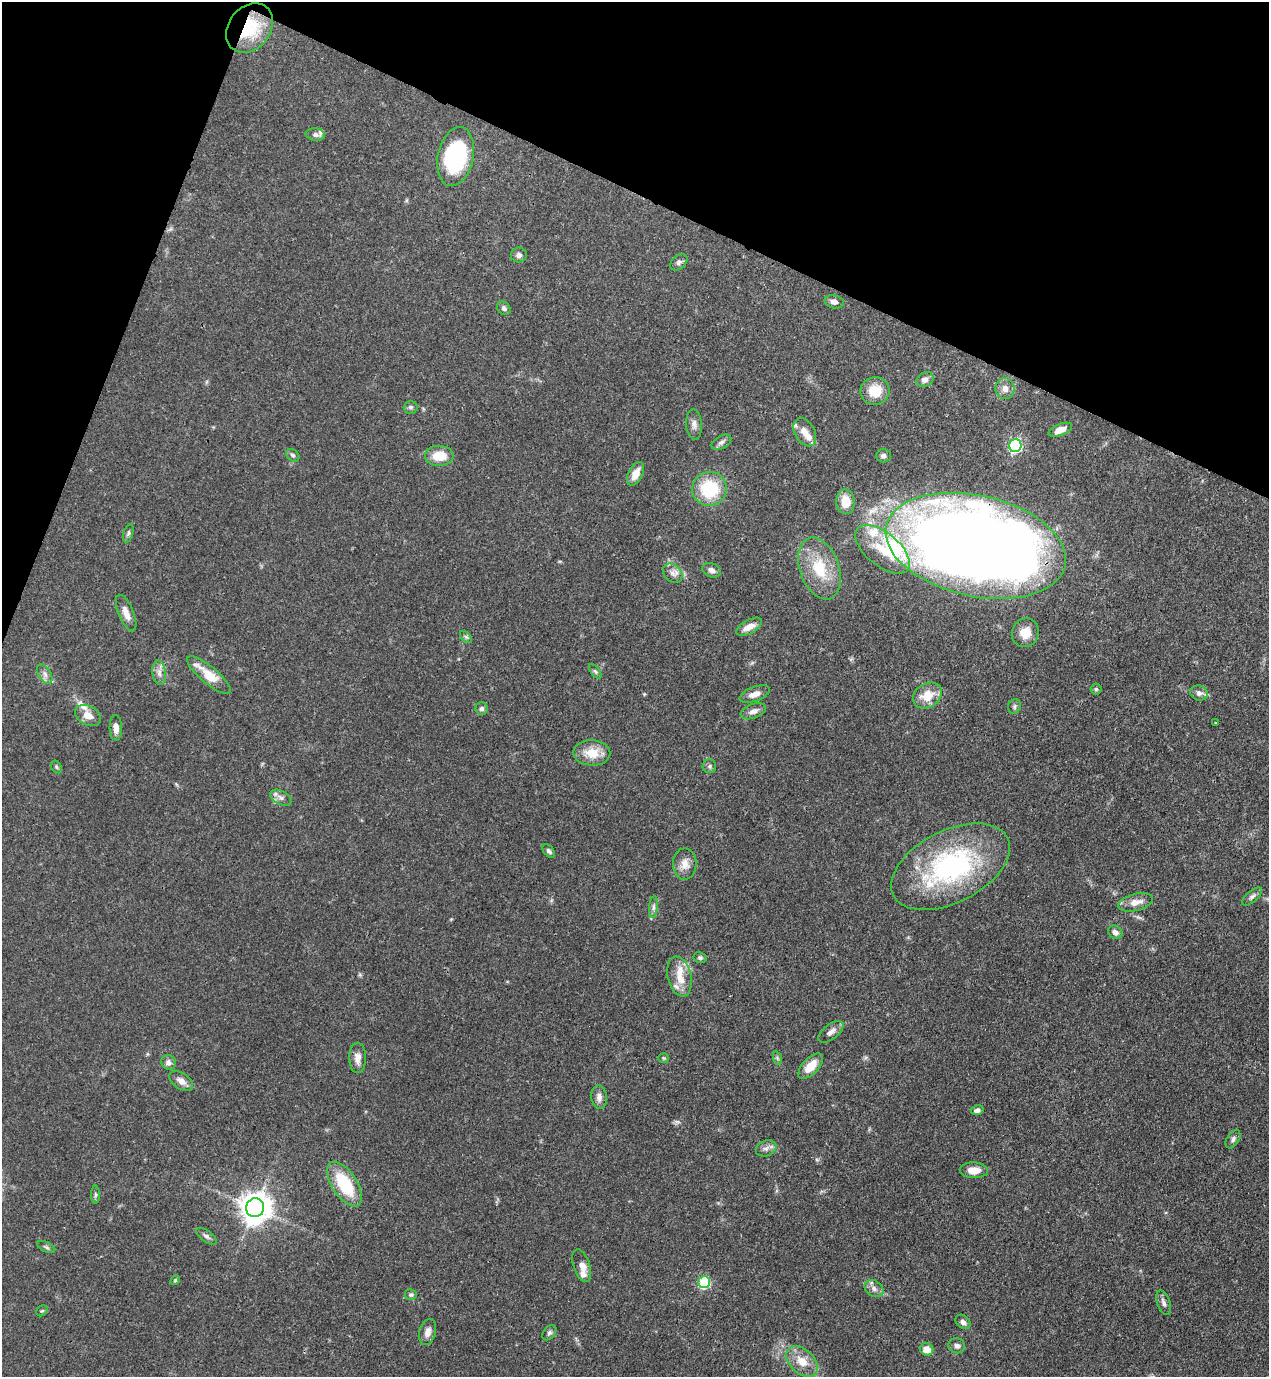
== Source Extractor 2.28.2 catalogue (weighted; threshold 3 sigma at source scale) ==
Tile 2 of 4 x 4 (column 2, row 1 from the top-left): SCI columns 1492-2758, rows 4167-5541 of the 5645 x 5583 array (HDU 1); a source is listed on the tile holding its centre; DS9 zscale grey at full resolution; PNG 1271 x 1379 px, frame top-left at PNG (2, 2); each listed source drawn as its Kron ellipse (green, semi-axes under 4 px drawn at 4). Shown black and unused: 19% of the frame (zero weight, under 3 of 4 exposures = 7% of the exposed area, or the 3 px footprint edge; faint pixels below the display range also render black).
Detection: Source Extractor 2.28.2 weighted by HDU 2 'WHT'; one run over the whole footprint, this tile lists its part. Background 0.0728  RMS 0.0036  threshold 0.0162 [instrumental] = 3 sigma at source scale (4.5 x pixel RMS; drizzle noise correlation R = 1.50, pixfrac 1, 0.05/0.05 arcsec/px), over >= 5 px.
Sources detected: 101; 12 inside a brighter listed object's ellipse — not listed separately; the other 89 listed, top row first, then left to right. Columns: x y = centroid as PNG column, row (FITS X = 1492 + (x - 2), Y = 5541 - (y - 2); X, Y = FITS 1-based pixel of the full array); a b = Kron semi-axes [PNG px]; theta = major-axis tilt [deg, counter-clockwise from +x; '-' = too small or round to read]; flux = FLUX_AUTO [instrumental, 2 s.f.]
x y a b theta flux
250 28 27 21 51 20
315 135 10 6 -7 1.2
456 156 30 18 78 43
519 255 8 7 - 1.3
679 262 10 6 40 1.1
834 302 10 6 -13 1.9
504 308 7 6 - 0.96
925 379 9 7 29 2
1005 389 10 9 - 2.6
875 391 14 13 - 7.7
411 407 7 6 - 0.85
694 424 15 8 -86 2
1060 430 12 6 21 3.5
805 432 15 10 -60 3.6
721 442 11 6 30 1.3
1015 446 6 6 - 62
293 455 7 5 -44 0.83
439 456 14 10 0 7.5
883 456 7 6 - 1.2
636 474 12 7 63 3.9
709 489 17 17 - 20
845 502 12 9 -86 6.7
128 533 9 5 74 0.81
976 546 92 50 -13 820
882 549 32 16 -40 12
819 568 32 19 -71 15
711 570 9 7 -24 1.7
673 573 11 8 -45 1.9
126 613 19 7 -68 3.3
749 627 14 6 29 3.4
1025 633 14 13 - 5
466 637 7 4 -45 0.67
595 671 9 4 -54 0.73
159 673 12 6 -85 2.1
45 674 11 6 -60 1.6
209 675 27 8 -40 8.5
1096 689 5 5 - 0.61
1199 693 9 7 -20 1.5
755 694 16 7 20 3.1
927 696 15 11 32 7
1014 706 7 6 - 0.82
482 708 6 6 - 1.1
753 711 13 7 21 2.2
88 715 14 9 -26 3.9
1216 723 3 2 - 0.29
116 728 13 6 -88 2.3
592 753 18 12 -3 7.2
709 766 7 6 - 0.79
56 767 7 5 -60 0.59
281 798 11 6 -27 1.5
549 851 7 5 -47 1
685 864 16 11 89 3.7
951 867 64 36 27 66
1252 897 12 5 41 1.2
1136 902 18 8 15 3.5
653 907 11 4 85 1.1
1115 932 7 6 - 1.7
700 958 7 5 -11 0.72
679 977 20 12 -77 5.4
831 1032 15 7 38 2.1
358 1058 15 8 -89 2.8
664 1058 5 4 - 0.48
777 1058 7 4 -72 0.61
168 1062 7 7 - 1.8
811 1066 16 8 46 5.7
181 1081 13 7 -35 2.5
599 1097 12 7 -84 2.2
977 1110 6 4 13 1.2
1233 1139 10 6 57 1.1
766 1148 10 7 20 1.6
974 1170 14 8 -1 4
345 1184 25 12 -57 18
95 1195 9 4 -90 0.73
255 1208 9 9 - 560
206 1236 12 5 -37 1.2
46 1247 10 5 -25 0.82
582 1266 17 8 -72 2.9
175 1280 5 4 - 0.47
704 1282 6 6 - 31
874 1289 10 7 -34 1.8
411 1295 6 5 - 0.66
1163 1303 13 6 -72 1.5
42 1311 6 5 - 0.51
963 1322 8 6 -41 1.6
428 1332 13 8 75 2.3
549 1333 8 6 51 0.95
957 1346 8 7 - 1.5
927 1349 7 6 - 4.5
802 1361 18 12 -42 5.9
Overlapping masked pixels (flux is a lower limit): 3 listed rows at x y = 250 28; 456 156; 976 546